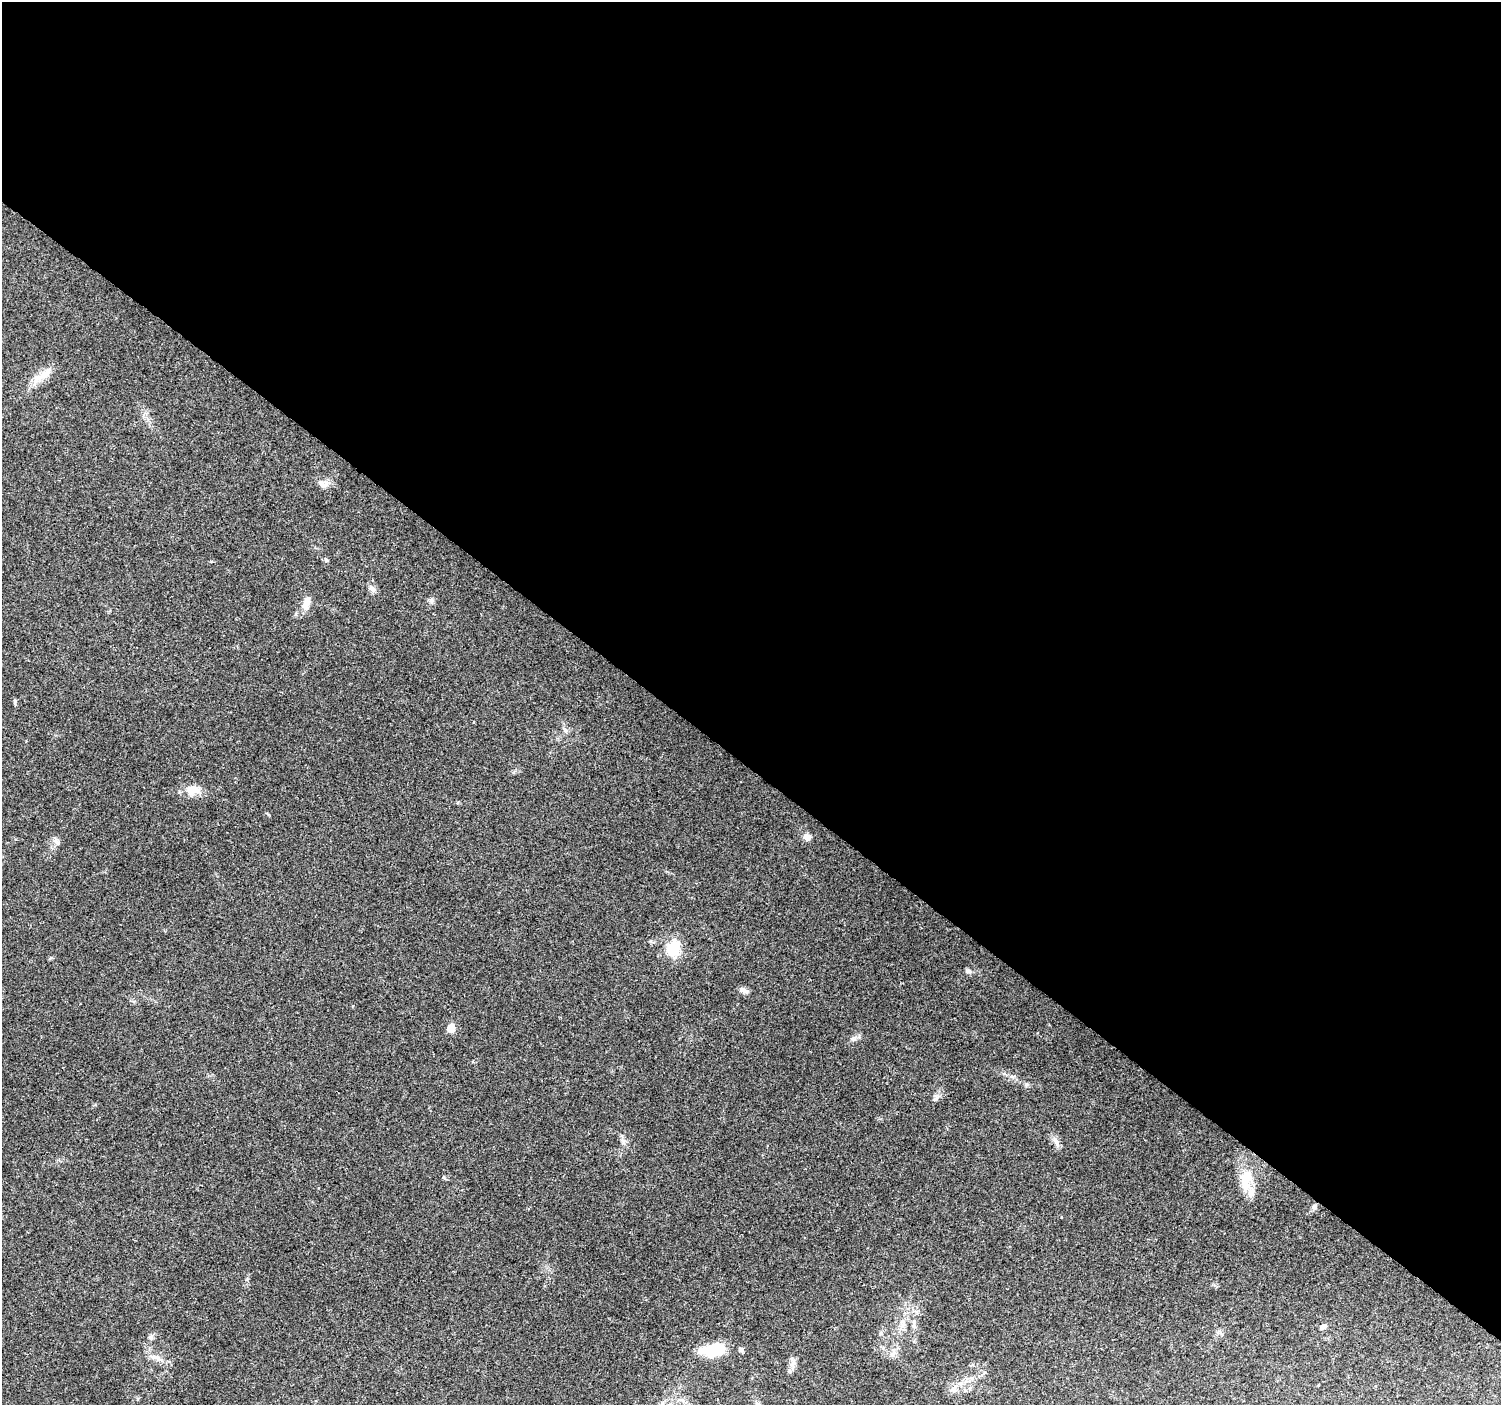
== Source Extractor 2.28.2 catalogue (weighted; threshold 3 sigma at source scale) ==
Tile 3 of 4 x 4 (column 3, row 1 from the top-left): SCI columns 2997-4495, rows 4382-5784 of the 5999 x 6023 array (HDU 1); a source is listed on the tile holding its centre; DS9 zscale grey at full resolution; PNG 1503 x 1407 px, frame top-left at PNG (2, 2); no overlay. Shown black and unused: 55% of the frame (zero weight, under 2 of 3 exposures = <1% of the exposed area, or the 3 px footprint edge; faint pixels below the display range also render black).
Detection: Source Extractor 2.28.2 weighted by HDU 2 'WHT'; one run over the whole footprint, this tile lists its part. Background 0.0756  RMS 0.0077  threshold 0.0347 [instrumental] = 3 sigma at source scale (4.5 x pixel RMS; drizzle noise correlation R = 1.50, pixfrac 1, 0.0396/0.0396 arcsec/px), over >= 5 px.
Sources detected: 29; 1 inside a brighter object's white glare — not listed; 2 inside a brighter listed object's ellipse — not listed separately; the other 26 listed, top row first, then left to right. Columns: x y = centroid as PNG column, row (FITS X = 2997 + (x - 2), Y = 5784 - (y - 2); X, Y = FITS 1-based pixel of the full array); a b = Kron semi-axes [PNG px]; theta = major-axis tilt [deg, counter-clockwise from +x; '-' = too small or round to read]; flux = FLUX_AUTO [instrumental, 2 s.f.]
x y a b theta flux
44 374 27 8 39 9.7
322 484 17 8 -19 4.6
326 560 5 5 - 1.1
372 588 11 6 -53 2.8
431 600 9 5 -72 1.9
306 603 18 8 72 7.8
15 702 7 3 82 1.1
565 730 7 5 -44 1.9
192 790 19 13 18 9.1
807 837 11 8 -23 3.5
57 842 9 4 -55 2
673 949 7 6 - 86
968 971 8 6 -11 1.8
744 990 11 6 -25 3
451 1028 6 5 - 19
853 1039 7 5 -43 1.7
1056 1141 14 5 -62 3.3
623 1142 7 4 -89 1.9
1246 1179 34 14 80 20
1314 1207 7 6 - 2.4
914 1326 5 5 - 1.5
1323 1327 10 6 31 2.4
151 1337 9 6 63 2.2
716 1349 27 11 4 28
156 1357 16 6 -22 4.9
953 1389 10 7 -58 3.3
Unlisted compact peaks at least as high as the median listed source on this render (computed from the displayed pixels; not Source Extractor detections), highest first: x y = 1026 1084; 937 1097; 444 1177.